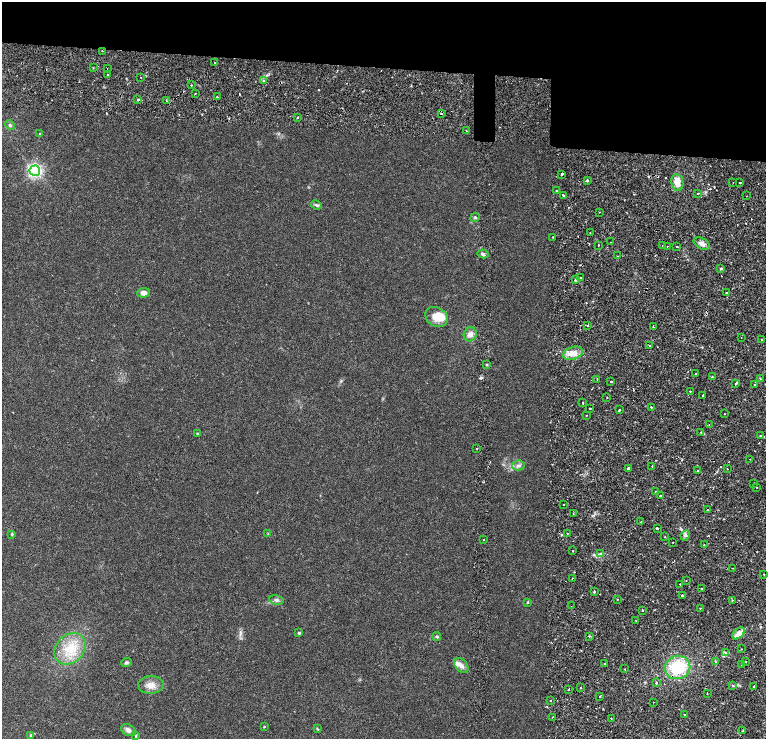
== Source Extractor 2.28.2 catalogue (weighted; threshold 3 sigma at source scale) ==
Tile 3 of 4 x 3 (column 3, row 1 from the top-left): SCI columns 3342-4868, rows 3082-4555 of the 6634 x 4695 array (HDU 1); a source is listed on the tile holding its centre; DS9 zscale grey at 2 x 2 block average (1 PNG px = mean of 2 x 2 image px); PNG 768 x 741 px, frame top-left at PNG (2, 2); each listed source drawn as its Kron ellipse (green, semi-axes under 4 px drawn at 4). Shown black and unused: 12% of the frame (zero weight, under 2 of 4 exposures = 5% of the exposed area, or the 3 px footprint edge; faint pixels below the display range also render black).
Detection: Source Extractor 2.28.2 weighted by HDU 2 'WHT'; one run over the whole footprint, this tile lists its part. Background 0.0253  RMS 0.0041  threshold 0.0185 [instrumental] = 3 sigma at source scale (4.5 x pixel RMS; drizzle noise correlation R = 1.50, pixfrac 1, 0.0396/0.0396 arcsec/px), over >= 5 px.
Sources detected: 164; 12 cosmic-ray / hot-pixel residue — neither listed nor drawn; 2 inside a brighter listed object's ellipse — not listed separately; the other 150 listed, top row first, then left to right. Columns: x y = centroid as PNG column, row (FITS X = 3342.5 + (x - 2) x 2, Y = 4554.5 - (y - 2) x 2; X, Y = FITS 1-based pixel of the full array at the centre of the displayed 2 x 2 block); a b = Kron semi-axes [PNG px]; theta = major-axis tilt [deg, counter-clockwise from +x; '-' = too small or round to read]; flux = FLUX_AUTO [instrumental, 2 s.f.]
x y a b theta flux
102 51 2 2 - 1.3
215 63 2 2 - 1.8
93 68 2 2 - 0.7
107 68 2 2 - 0.34
107 75 2 2 - 0.47
141 77 2 2 - 0.54
263 81 2 2 - 1.5
191 85 2 2 - 1.4
195 93 2 2 - 1.6
217 97 2 2 - 0.94
138 99 2 2 - 2.5
166 101 3 2 - 0.73
441 113 3 2 - 2
297 117 2 2 - 1.2
10 125 5 4 - 1.5
466 131 2 2 - 0.77
40 134 3 2 - 0.44
35 171 5 5 - 140
562 174 2 2 - 4.2
587 180 2 2 - 4.1
677 182 8 6 -81 8.7
733 182 2 2 - 0.37
740 183 2 2 - 2.9
556 191 2 2 - 0.66
698 193 2 2 - 1.6
563 195 2 2 - 2.4
747 196 2 2 - 0.89
316 205 5 4 - 1.4
599 212 2 2 - 0.97
475 217 5 2 - 0.81
590 233 2 2 - 0.38
553 237 2 2 - 0.63
611 242 2 2 - 0.65
702 244 9 5 -29 4.1
598 245 2 2 - 1.5
662 246 2 2 - 2.1
667 246 2 2 - 1.5
677 246 2 2 - 1.5
483 254 5 3 - 1.8
617 256 2 2 - 0.55
721 268 3 3 - 0.77
581 278 2 2 - 0.94
575 280 2 2 - 1.7
144 293 6 5 - 4.3
726 293 2 2 - 1.3
437 317 12 9 -31 12
588 326 2 2 - 0.66
653 326 2 2 - 0.51
470 334 7 6 - 4.5
741 338 2 2 - 0.45
762 339 2 2 - 1.4
649 345 2 2 - 0.52
573 353 10 6 18 6.6
487 364 3 2 - 0.61
695 374 2 2 - 1.2
712 377 2 2 - 1.9
597 379 2 2 - 0.71
760 379 2 2 - 0.46
611 382 2 2 - 3.1
736 383 2 2 - 3.5
755 384 2 2 - 1.1
690 391 2 2 - 0.42
703 395 2 2 - 1.5
607 397 2 2 - 0.85
583 403 2 2 - 0.58
651 407 2 2 - 1.7
590 408 2 2 - 3.6
619 410 2 2 - 2.9
724 414 2 2 - 0.74
586 415 2 2 - 0.5
709 425 2 2 - 0.41
701 432 3 2 - 0.63
197 434 4 2 - 0.56
760 435 2 2 - 1.6
477 449 2 2 - 1.2
750 459 2 2 - 0.44
518 466 6 5 - 2.3
652 466 3 2 - 1.5
628 468 2 2 - 3.7
727 469 2 2 - 0.58
698 471 3 2 - 0.97
754 483 2 2 - 0.91
757 487 2 2 - 0.95
656 492 2 2 - 1.5
660 495 2 2 - 0.53
564 504 2 2 - 2.2
707 510 2 2 - 0.91
573 513 2 2 - 0.39
641 522 2 2 - 1.3
657 528 2 2 - 5.8
567 533 2 2 - 0.53
12 534 4 3 - 0.74
268 534 3 2 - 0.52
685 535 5 4 - 1.8
665 537 2 2 - 0.49
484 539 2 2 - 0.98
673 542 2 2 - 0.85
704 545 2 2 - 1.2
573 551 2 2 - 0.89
600 553 3 2 - 1
733 568 2 2 - 0.46
764 574 2 2 - 0.66
572 578 3 2 - 0.47
686 581 2 2 - 0.39
680 584 2 2 - 0.87
702 589 2 2 - 3.9
594 592 2 2 - 1.5
682 595 2 2 - 3.7
617 599 2 2 - 0.74
276 600 7 5 -11 2.1
732 600 2 2 - 0.5
528 602 3 2 - 0.52
571 606 2 2 - 0.43
700 608 2 2 - 0.58
642 610 2 2 - 1
636 621 2 2 - 0.4
299 633 3 3 - 1.1
739 633 7 4 43 7.7
589 636 3 2 - 0.63
437 637 4 3 - 1.2
70 649 17 14 43 21
741 649 2 2 - 0.53
726 653 3 2 - 0.73
746 661 2 2 - 1.2
126 662 5 4 - 1.4
715 662 2 2 - 2.5
605 664 2 2 - 1
741 664 2 2 - 1.4
461 666 9 5 -49 4.2
678 668 13 11 19 35
625 669 2 2 - 0.57
657 683 2 2 - 2.4
151 685 13 9 2 6.8
732 686 2 2 - 1.9
753 686 2 2 - 0.43
580 688 2 2 - 1.5
569 689 2 2 - 0.51
707 694 2 2 - 1.2
600 696 2 2 - 1.7
550 701 2 2 - 1.9
653 702 2 2 - 0.38
685 715 2 2 - 3.6
553 717 2 2 - 0.61
611 718 2 2 - 0.51
264 726 3 2 - 0.54
317 729 4 3 - 0.67
128 730 8 5 -30 3.7
743 731 2 2 - 1.5
31 735 3 3 - 1
136 736 3 3 - 0.7
Overlapping masked pixels (flux is a lower limit): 1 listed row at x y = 441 113
Diffuse or blended objects may show on this block-average render without a row.